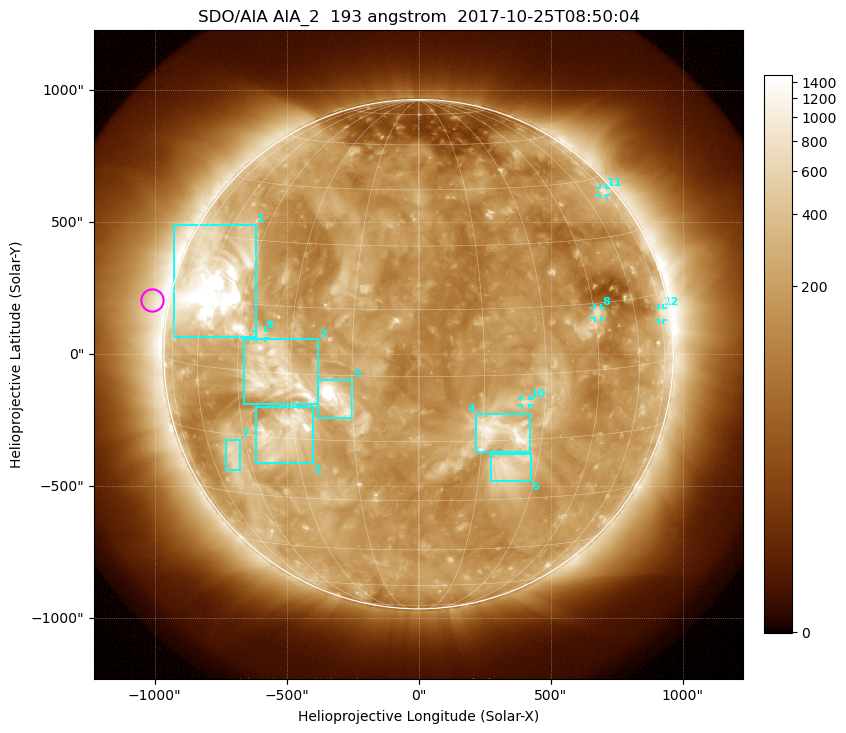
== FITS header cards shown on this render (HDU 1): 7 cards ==
TELESCOP= 'SDO/AIA'
INSTRUME= 'AIA_2'
WAVELNTH=                  193
WAVEUNIT= 'angstrom'
DATE-OBS= '2017-10-25T08:50:04.83'
CTYPE1  = 'HPLN-TAN'
CTYPE2  = 'HPLT-TAN'

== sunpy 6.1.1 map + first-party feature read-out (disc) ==
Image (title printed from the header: SDO/AIA AIA_2  193 angstrom  2017-10-25T08:50:04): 1024 x 1024 px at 2.4 arcsec/px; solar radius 965 arcsec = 402 px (full disc in frame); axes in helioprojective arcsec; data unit not stated in the header (colour bar unlabelled)
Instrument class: DISC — disc imager (sunpy class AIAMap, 193 A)
Bright regions (active regions / flare kernels): reference = the median radial profile (limb darkening/brightening removed); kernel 9 px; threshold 5 sigma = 368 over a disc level ~184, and >= 1.15x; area >= 12 px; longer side >= 10 px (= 24 arcsec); searched inside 0.97 R_sun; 12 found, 12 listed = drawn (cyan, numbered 1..; 5 of them under ~33 arcsec drawn as corner ticks so the feature stays visible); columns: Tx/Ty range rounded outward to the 5 arcsec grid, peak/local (2 s.f.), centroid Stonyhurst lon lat
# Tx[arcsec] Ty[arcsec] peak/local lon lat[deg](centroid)
1 -930..-615 65..490 16 -57 +18
2 -660..-380 -190..60 7.1 -33 +0
3 -620..-400 -415..-200 9.1 -33 -14
4 215..425 -370..-225 6.9 +19 -13
5 -380..-250 -240..-95 12 -19 -5
6 270..425 -480..-375 4.3 +22 -21
7 -730..-675 -440..-325 4.1 -50 -20
8 665..690 135..175 4.5 +46 +13
9 -615..-580 60..90 3.5 -39 +8
10 390..420 -195..-170 3.5 +25 -6
11 685..710 605..630 3.2 +74 +41
12 910..930 130..175 3.3 +76 +10
Off-limb structures (1.02-1.3 R_sun): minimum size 162 px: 5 found; the strongest spans PA ~40..115 deg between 1.02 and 1.3 R_sun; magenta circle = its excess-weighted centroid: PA ~80 deg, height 1.07 R_sun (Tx ~-1010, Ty ~205 arcsec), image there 2.7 x the reference